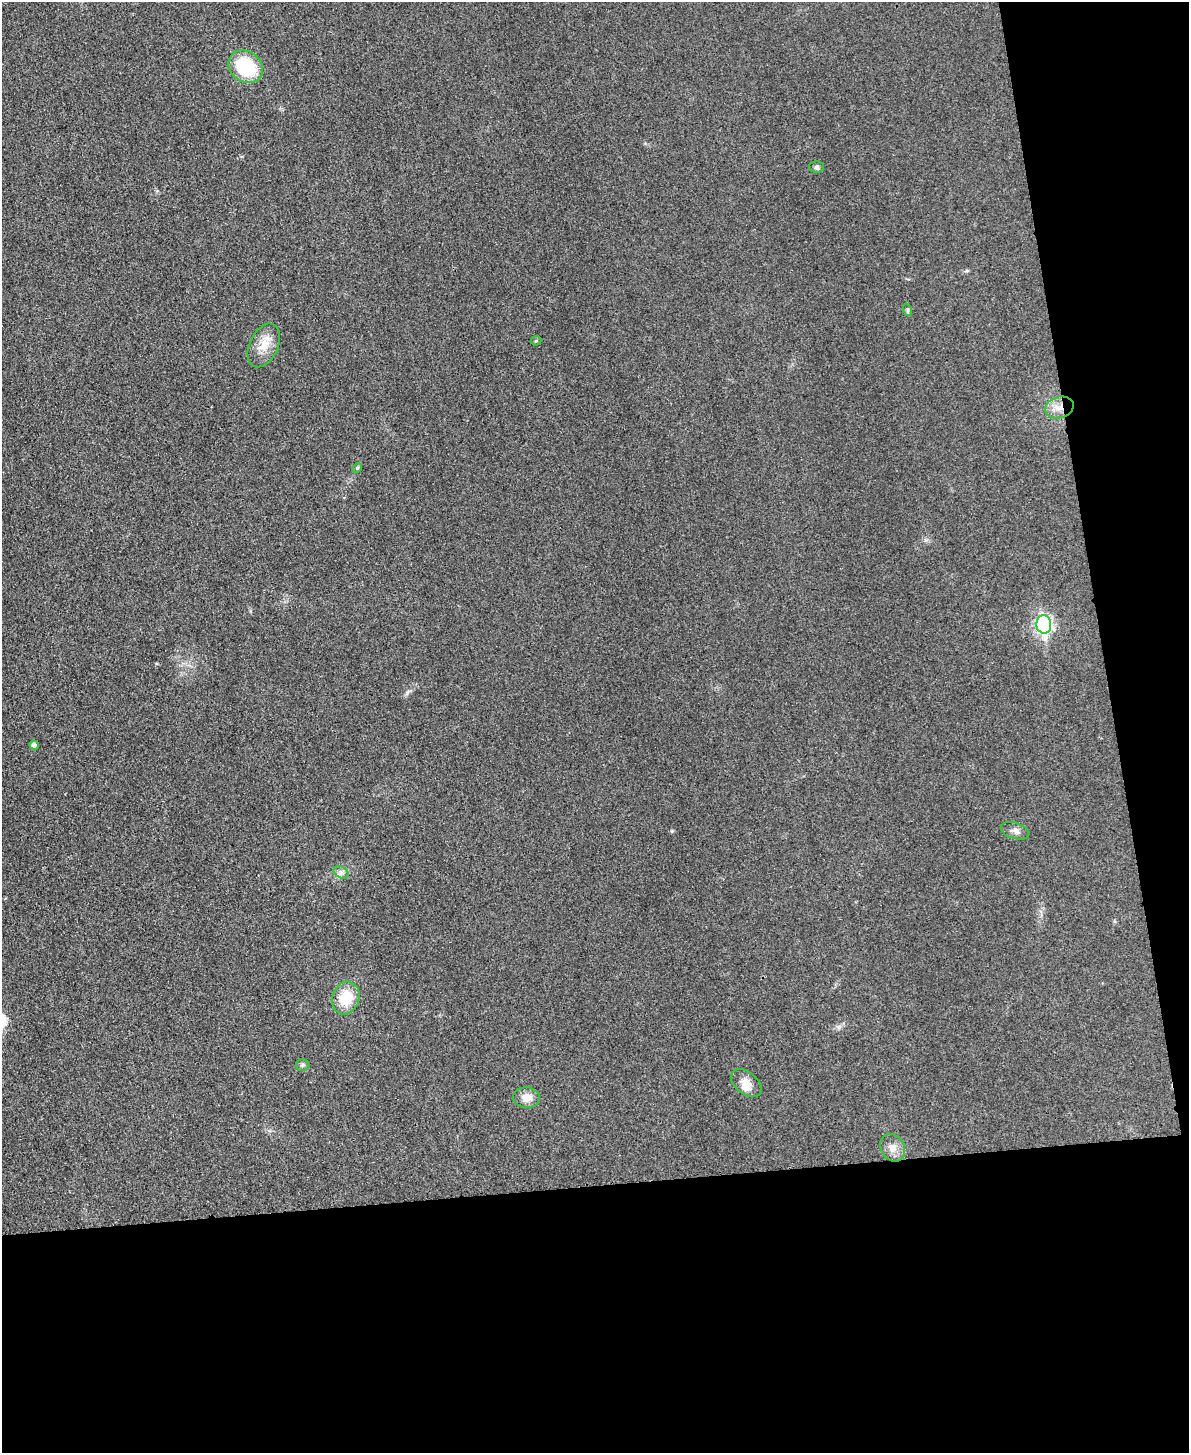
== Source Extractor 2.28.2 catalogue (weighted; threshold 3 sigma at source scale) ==
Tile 12 of 4 x 3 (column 4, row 3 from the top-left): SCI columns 3577-4763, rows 265-1715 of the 4778 x 4763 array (HDU 1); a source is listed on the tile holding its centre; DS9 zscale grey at full resolution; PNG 1191 x 1455 px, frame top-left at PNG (2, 2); each listed source drawn as its Kron ellipse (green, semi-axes under 4 px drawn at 4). Shown black and unused: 25% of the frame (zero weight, under 3 of 4 exposures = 2% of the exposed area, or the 3 px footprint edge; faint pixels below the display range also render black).
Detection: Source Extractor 2.28.2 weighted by HDU 2 'WHT'; one run over the whole footprint, this tile lists its part. Background 0.0706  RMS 0.007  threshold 0.0317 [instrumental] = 3 sigma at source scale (4.5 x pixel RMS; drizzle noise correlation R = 1.50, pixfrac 1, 0.05/0.05 arcsec/px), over >= 5 px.
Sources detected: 17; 1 inside a brighter listed object's ellipse — not listed separately; the other 16 listed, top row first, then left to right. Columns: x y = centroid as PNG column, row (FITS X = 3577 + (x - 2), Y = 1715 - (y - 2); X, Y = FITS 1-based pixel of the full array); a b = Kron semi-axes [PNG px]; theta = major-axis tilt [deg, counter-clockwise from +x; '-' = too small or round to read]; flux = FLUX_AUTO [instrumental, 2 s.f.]
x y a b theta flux
246 67 18 15 -36 41
817 167 7 6 - 1.6
908 310 6 4 -71 1.2
536 341 5 4 - 0.9
264 345 23 14 65 12
1059 407 14 10 16 8.1
357 468 5 4 - 0.9
1044 624 9 7 -85 180
34 745 5 4 - 2.7
1015 831 15 8 -17 3.5
341 872 8 5 -30 2.4
346 998 16 13 72 19
303 1065 7 5 2 1.2
746 1083 18 11 -37 7.2
526 1097 13 10 -5 7.3
893 1148 14 11 -57 6.6
Overlapping masked pixels (flux is a lower limit): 1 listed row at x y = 1059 407
Unlisted compact peaks at least as high as the median listed source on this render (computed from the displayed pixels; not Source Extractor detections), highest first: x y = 672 831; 407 693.